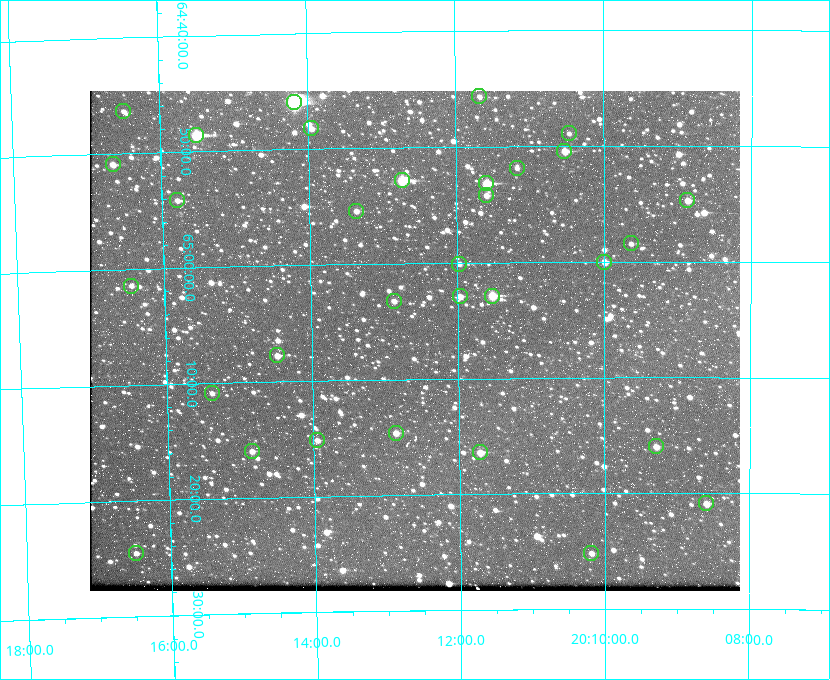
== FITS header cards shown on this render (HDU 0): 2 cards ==
NAXIS1  =                  650 / Width of table row in bytes
NAXIS2  =                  500 / Number of rows in table

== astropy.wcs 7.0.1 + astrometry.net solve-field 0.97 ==
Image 650 x 500 px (HDU 0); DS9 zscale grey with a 90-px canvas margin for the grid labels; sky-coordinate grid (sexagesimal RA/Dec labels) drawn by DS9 from the SOLVED WCS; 32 Tycho-2 reference stars matched to detected sources circled (green)
Header WCS: none
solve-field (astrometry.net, Tycho-2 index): SOLVED blind (the file carries no WCS)
Solved WCS: RA---TAN-SIP/DEC--TAN-SIP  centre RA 20:12:36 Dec +65:07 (303.15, +65.11 deg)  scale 5.18 arcsec/px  FOV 56.2' x 43.2'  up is -179 deg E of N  parity flipped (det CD > 0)
(file carries no celestial WCS; the grid is the blind solution)
Tycho-2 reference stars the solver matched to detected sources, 32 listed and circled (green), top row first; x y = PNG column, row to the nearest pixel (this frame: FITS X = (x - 90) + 1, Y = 500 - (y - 91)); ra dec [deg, ICRS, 3 dp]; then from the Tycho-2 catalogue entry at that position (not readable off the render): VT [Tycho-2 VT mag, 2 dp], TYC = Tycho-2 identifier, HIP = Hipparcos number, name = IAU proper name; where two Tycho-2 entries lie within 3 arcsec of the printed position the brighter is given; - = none
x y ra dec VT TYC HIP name
479 96 302.919 +64.761 11.77 4240-64-1 - -
294 102 303.544 +64.765 7.36 4240-620-1 99731 -
123 111 304.122 +64.773 12.06 4240-1113-1 - -
311 128 303.488 +64.804 11.29 4240-68-1 - -
569 133 302.617 +64.815 11.97 4240-238-1 - -
196 135 303.878 +64.810 8.93 4240-794-1 - -
564 151 302.633 +64.841 10.69 4240-985-1 - -
113 164 304.164 +64.849 10.65 4240-315-1 - -
517 168 302.794 +64.865 12.51 4240-904-1 - -
402 180 303.184 +64.880 9.02 4240-488-1 - -
486 183 302.897 +64.886 9.40 4240-717-1 - -
486 195 302.899 +64.904 11.91 4240-435-1 - -
177 200 303.948 +64.903 11.68 4240-549-1 - -
687 200 302.216 +64.912 11.03 4240-1279-1 - -
356 211 303.341 +64.923 11.58 4240-148-1 - -
631 243 302.408 +64.974 11.97 4240-686-1 - -
604 262 302.498 +65.000 11.22 4240-149-1 - -
459 264 302.992 +65.001 11.85 4240-479-1 - -
131 286 304.112 +65.024 12.29 4240-364-1 - -
460 296 302.992 +65.048 11.44 4240-88-1 - -
492 296 302.882 +65.048 10.25 4240-98-1 - -
394 301 303.217 +65.054 11.98 4240-166-1 - -
277 355 303.620 +65.129 11.18 4240-34-1 - -
212 393 303.846 +65.181 11.99 4240-1077-1 - -
396 433 303.217 +65.244 11.17 4240-236-1 - -
317 440 303.488 +65.252 12.13 4240-1343-1 - -
656 446 302.323 +65.266 11.19 4240-188-1 - -
252 451 303.713 +65.266 11.45 4240-564-1 - -
480 452 302.928 +65.273 10.74 4240-760-1 - -
706 503 302.149 +65.348 11.48 4240-952-1 - -
136 553 304.121 +65.408 11.90 4240-305-1 - -
591 553 302.546 +65.419 11.91 4240-28-1 - -